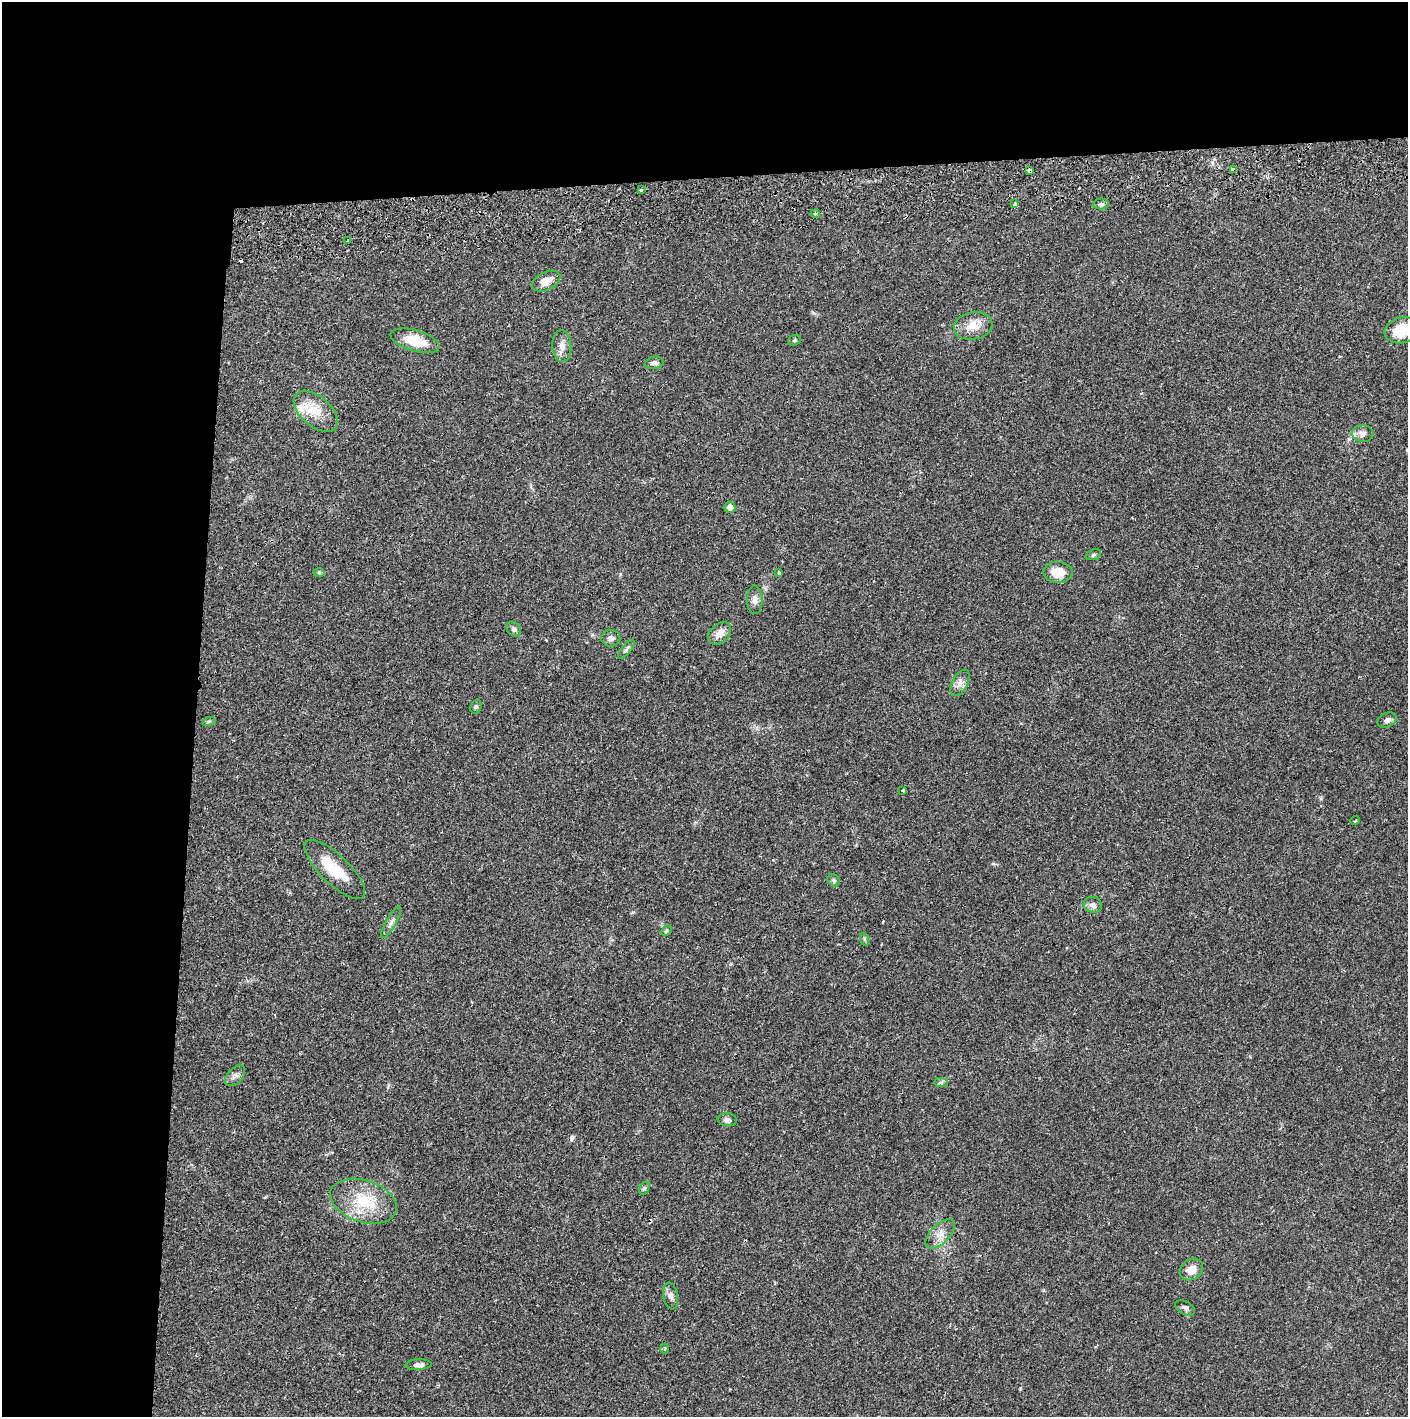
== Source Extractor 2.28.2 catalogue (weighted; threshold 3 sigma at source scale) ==
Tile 1 of 3 x 3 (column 1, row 1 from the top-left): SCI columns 4-1409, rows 2886-4300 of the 4229 x 4358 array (HDU 1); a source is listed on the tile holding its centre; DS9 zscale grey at full resolution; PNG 1410 x 1419 px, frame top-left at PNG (2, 2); each listed source drawn as its Kron ellipse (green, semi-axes under 4 px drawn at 4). Shown black and unused: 24% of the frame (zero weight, under 2 of 3 exposures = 3% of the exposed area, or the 3 px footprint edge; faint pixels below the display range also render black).
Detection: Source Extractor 2.28.2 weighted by HDU 2 'WHT'; one run over the whole footprint, this tile lists its part. Background 0.0205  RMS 0.0034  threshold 0.0155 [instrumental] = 3 sigma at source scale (4.5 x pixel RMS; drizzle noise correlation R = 1.50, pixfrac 1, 0.05/0.05 arcsec/px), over >= 5 px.
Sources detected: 54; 3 cosmic-ray / hot-pixel residue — neither listed nor drawn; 2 inside a brighter listed object's ellipse — not listed separately; the other 49 listed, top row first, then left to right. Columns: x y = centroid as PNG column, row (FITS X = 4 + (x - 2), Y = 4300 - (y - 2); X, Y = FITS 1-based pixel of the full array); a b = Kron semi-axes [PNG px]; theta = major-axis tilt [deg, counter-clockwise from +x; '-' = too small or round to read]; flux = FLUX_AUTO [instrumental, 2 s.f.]
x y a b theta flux
1030 170 4 3 - 1.4
1233 170 4 3 - 11
641 190 3 3 - 0.76
1015 204 4 3 - 2.9
1101 204 8 5 0 0.84
815 214 5 4 - 0.49
348 241 3 3 - 0.8
546 281 15 9 26 3.7
973 326 19 13 9 5
1402 330 17 12 15 10
794 340 6 5 - 0.56
415 341 25 10 -17 8.3
562 346 16 9 -86 2.6
654 363 9 6 11 1.1
316 411 26 15 -41 7
1363 434 11 8 -4 1.6
730 507 5 5 - 1.9
1093 555 8 5 21 0.61
319 572 6 4 -1 0.49
1058 572 14 10 -1 5.8
779 573 3 3 - 0.48
755 600 14 7 -89 1.8
514 629 8 6 -48 1
720 633 13 9 43 3
611 638 9 8 - 1.5
626 649 12 4 50 0.8
960 683 14 7 62 1.9
476 707 7 5 70 0.59
1387 720 10 7 23 1.4
209 721 6 4 18 0.48
903 790 3 3 - 0.55
1355 821 5 3 - 0.34
335 869 40 14 -44 10
834 880 7 5 -46 0.6
1093 905 9 7 -22 1.6
391 922 18 5 60 1.5
666 931 6 4 45 0.47
864 939 6 4 -71 0.49
235 1076 12 7 47 1.5
941 1083 7 4 -1 0.67
727 1120 9 6 -5 0.99
644 1188 7 5 60 0.59
363 1201 34 21 -18 14
940 1234 18 9 46 3.1
1192 1270 12 10 35 3.5
671 1296 13 7 -81 1.7
1185 1308 11 6 -29 1
665 1349 5 3 - 0.36
419 1365 13 5 3 1.4
Overlapping masked pixels (flux is a lower limit): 2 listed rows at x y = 1030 170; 1233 170
Isophote crosses this tile's border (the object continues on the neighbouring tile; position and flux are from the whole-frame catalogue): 1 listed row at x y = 1402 330